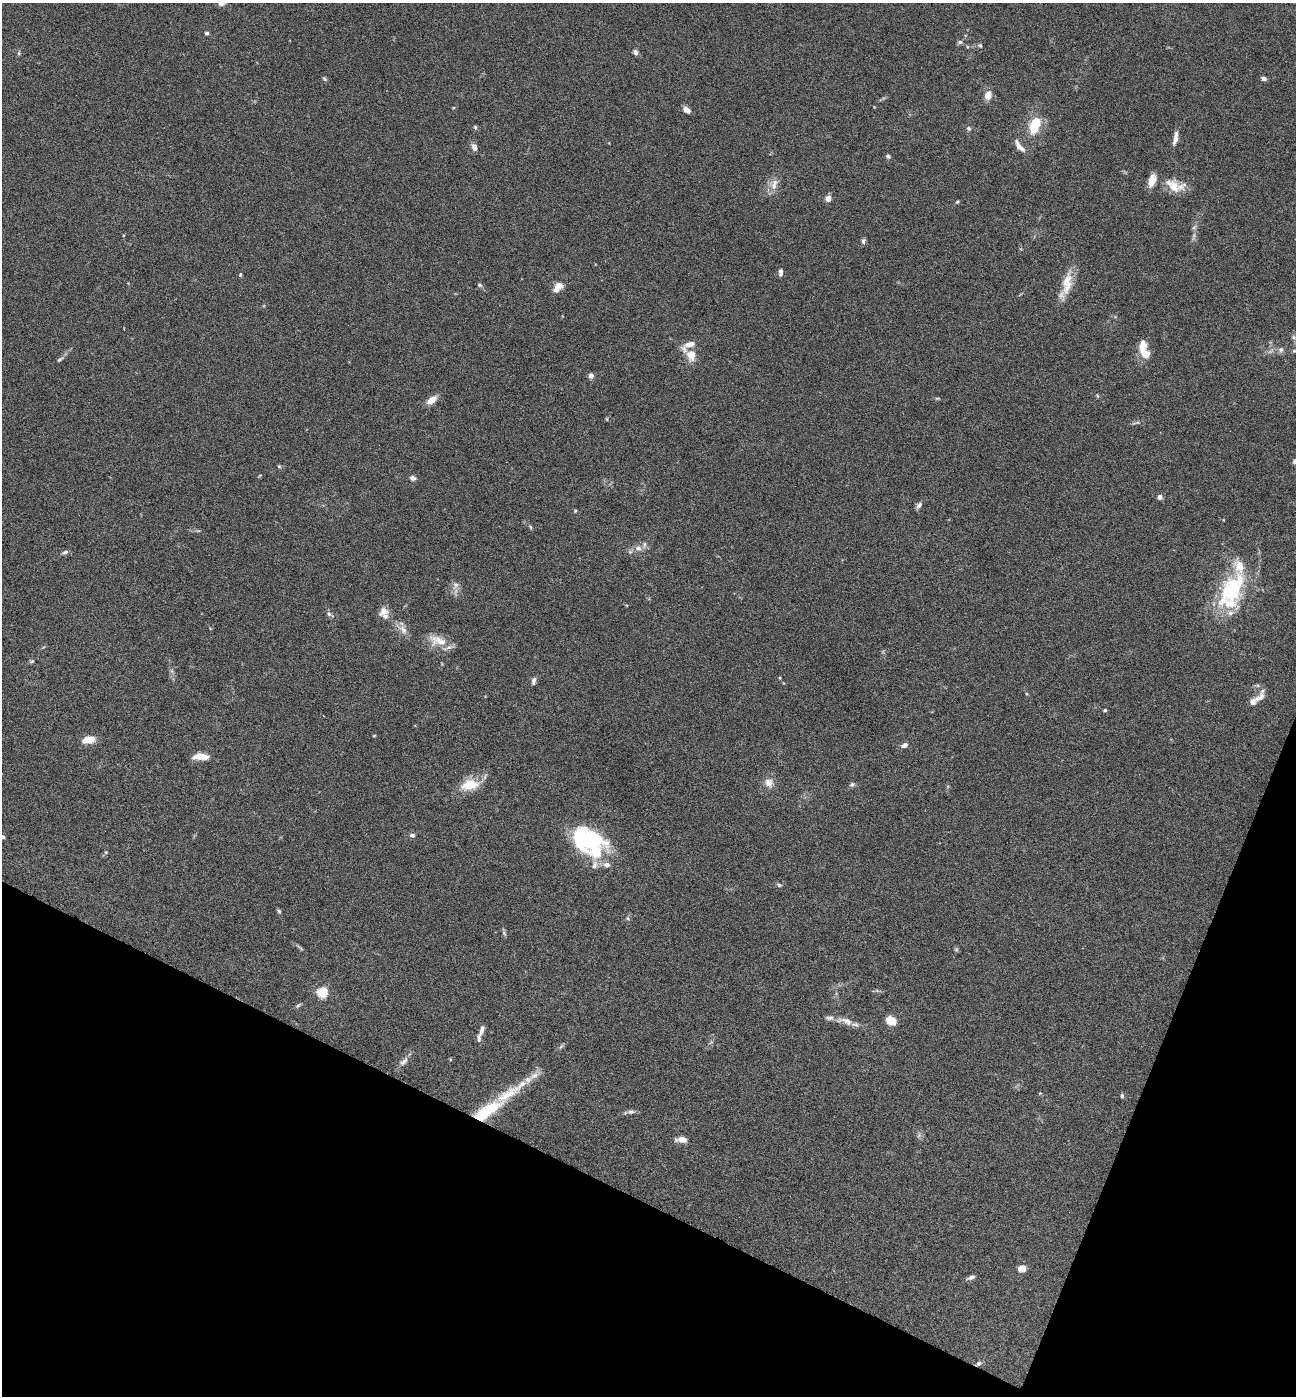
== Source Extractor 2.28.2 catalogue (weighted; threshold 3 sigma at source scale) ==
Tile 15 of 4 x 4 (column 3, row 4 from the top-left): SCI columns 2862-4155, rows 1-1394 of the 5587 x 5578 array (HDU 1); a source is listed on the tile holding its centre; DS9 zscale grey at full resolution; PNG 1298 x 1398 px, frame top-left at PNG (2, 3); no overlay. Shown black and unused: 20% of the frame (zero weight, under 4 of 8 exposures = <1% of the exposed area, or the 3 px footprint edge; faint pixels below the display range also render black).
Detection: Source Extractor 2.28.2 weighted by HDU 2 'WHT'; one run over the whole footprint, this tile lists its part. Background 0.0936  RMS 0.0046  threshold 0.0187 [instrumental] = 3 sigma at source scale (4.09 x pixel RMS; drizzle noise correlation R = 1.36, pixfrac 0.8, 0.05/0.05 arcsec/px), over >= 5 px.
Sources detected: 100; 2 inside a brighter object's white glare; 1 cosmic-ray / hot-pixel residue — not listed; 13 inside a brighter listed object's ellipse — not listed separately; the other 84 listed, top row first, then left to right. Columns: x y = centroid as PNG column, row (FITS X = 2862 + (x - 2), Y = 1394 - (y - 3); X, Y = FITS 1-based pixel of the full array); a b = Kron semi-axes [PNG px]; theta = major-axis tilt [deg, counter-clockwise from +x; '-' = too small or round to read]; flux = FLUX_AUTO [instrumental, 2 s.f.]
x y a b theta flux
221 3 9 6 16 1.6
207 33 5 4 - 0.85
960 42 6 5 - 0.85
980 46 6 4 -66 0.6
636 52 7 5 -66 1.3
19 53 6 4 89 0.6
1264 78 6 4 -21 1.2
324 79 7 4 -51 0.74
988 95 10 8 79 3.7
687 110 8 5 -36 2.4
1035 125 24 14 70 10
475 127 5 5 - 0.61
969 128 6 5 - 0.8
1175 138 16 5 80 2.8
1019 146 19 7 -52 3.1
474 147 9 6 -70 2.2
888 156 6 5 - 0.82
774 185 18 8 74 3.6
1175 186 27 14 -16 7.5
828 198 6 5 - 2.9
957 202 4 3 - 0.45
863 241 7 5 81 0.99
781 272 9 5 89 1.4
240 274 6 4 71 0.47
1068 284 33 12 71 7.8
479 285 7 5 -26 0.7
559 285 10 8 4 2.9
1293 337 6 5 - 0.75
1143 347 23 9 -82 6.3
1281 350 7 7 - 1.3
1294 351 5 5 - 0.49
691 355 11 10 - 5.9
60 359 10 4 36 0.97
591 376 6 5 - 1.7
937 398 6 3 -18 0.5
432 400 12 6 36 4.1
279 466 5 5 - 0.52
413 478 6 5 - 1.7
1160 497 6 5 - 1.4
919 505 10 6 49 1.3
575 511 4 4 - 0.45
530 527 6 4 -59 0.55
638 548 10 6 -9 2
65 552 9 5 16 0.96
455 585 11 8 64 2.1
1232 590 47 25 57 37
384 612 13 10 -74 3.6
329 614 6 6 - 0.9
403 629 15 9 -52 3
438 641 26 13 -17 6.5
32 661 6 4 42 0.56
534 681 9 5 82 1.3
1259 697 18 9 31 3.1
1105 710 4 4 - 0.57
374 736 5 3 - 0.31
89 740 15 8 13 4.8
904 745 9 6 25 1.5
201 757 15 6 -2 6.7
769 783 11 10 - 3.3
852 784 7 5 28 0.85
470 785 26 14 11 8.5
412 835 7 5 -6 1.1
587 840 32 22 -17 37
106 852 5 4 - 0.5
595 865 12 7 81 1.9
607 865 8 7 - 2.1
779 885 6 4 -17 0.71
279 911 6 4 -30 0.64
628 918 6 4 -61 0.65
504 933 8 4 -54 0.74
956 950 6 4 19 0.52
322 992 5 5 - 33
298 1006 8 4 44 0.69
846 1021 25 9 -13 4.3
891 1021 7 6 - 9.1
481 1031 18 5 70 2
404 1061 14 6 45 2.2
1122 1096 6 5 - 0.69
487 1111 42 14 32 18
631 1112 11 5 8 1.4
682 1139 12 6 -2 3.4
1022 1269 5 5 - 7.6
971 1277 10 5 20 1.4
979 1363 7 6 - 1.2
Overlapping masked pixels (flux is a lower limit): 2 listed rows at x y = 487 1111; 979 1363
Isophote crosses this tile's border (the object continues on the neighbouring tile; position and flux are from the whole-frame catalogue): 1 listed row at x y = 221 3